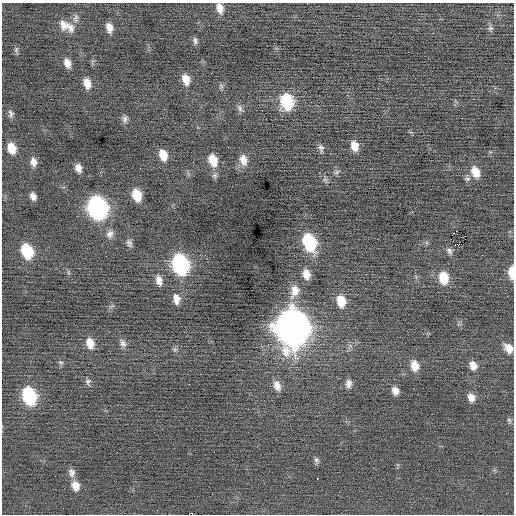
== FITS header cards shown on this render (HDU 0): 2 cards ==
NAXIS1  =                  512 / Axis length
NAXIS2  =                  512 / Axis length

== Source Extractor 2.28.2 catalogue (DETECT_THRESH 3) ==
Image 512 x 512 px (HDU 0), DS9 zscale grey, 1 PNG px = 1 image px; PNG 516 x 516 px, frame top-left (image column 1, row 512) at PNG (2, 3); no overlay
Background -0.0209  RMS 0.71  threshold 2.14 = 3 sigma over >= 5 px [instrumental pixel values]
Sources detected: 68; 1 with non-positive FLUX_AUTO (blend fragments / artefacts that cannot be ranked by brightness) is not listed; the other 67 listed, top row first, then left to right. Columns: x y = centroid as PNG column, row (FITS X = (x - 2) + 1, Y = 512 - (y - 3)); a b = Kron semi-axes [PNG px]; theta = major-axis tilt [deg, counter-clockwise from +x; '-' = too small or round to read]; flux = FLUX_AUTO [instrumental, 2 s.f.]
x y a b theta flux
220 8 13 8 -73 390
76 18 13 7 80 220
63 25 14 9 -75 400
70 27 16 9 -62 370
109 28 11 7 -75 370
490 28 8 7 - 130
195 41 10 5 -82 140
16 50 9 6 72 98
67 63 11 7 -70 340
186 79 12 8 -74 510
87 83 11 7 -75 450
221 86 8 4 -53 94
287 101 13 10 -76 2800
240 108 10 6 -60 160
11 113 10 6 -71 150
125 119 10 7 -89 170
354 146 10 7 -73 460
12 148 10 7 -74 750
321 148 10 7 -76 160
163 155 12 8 -72 630
213 160 14 10 -73 780
243 160 14 10 -72 450
33 162 10 7 -80 290
78 168 8 6 -70 290
337 172 8 5 37 110
475 172 14 10 -68 640
137 195 10 7 -73 1000
33 196 7 5 -70 230
97 208 14 11 -72 13000
299 230 2 2 - 330
110 234 11 9 64 260
309 242 13 9 -69 4000
129 243 10 7 -70 160
458 245 7 3 3 700
27 251 12 9 -70 2000
449 251 10 7 -52 160
180 264 13 10 -73 7900
511 273 12 5 -89 670
306 274 11 8 -80 460
444 278 13 10 -82 980
159 280 12 8 -75 320
295 291 19 11 73 650
176 299 13 8 -80 360
341 301 13 9 -77 840
292 327 17 14 -81 73000
90 343 13 9 -75 540
123 343 11 8 -63 220
508 348 12 9 -50 430
175 349 6 5 - 95
61 362 7 4 -18 83
473 365 10 8 -68 370
415 366 12 9 -80 530
88 382 9 7 -83 140
348 383 10 7 -88 250
277 386 13 8 -69 370
395 391 9 7 -73 310
29 396 13 9 -72 4400
471 397 10 7 -66 330
509 420 8 5 -59 84
306 445 2 2 - 23
117 452 2 2 - 29
316 460 8 7 - 120
72 473 12 8 -84 240
317 478 2 2 - 240
75 486 11 9 -73 460
506 493 3 2 - 52
212 494 2 2 - 52
At the frame edge (FLAGS 8, measured only in part): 3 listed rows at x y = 220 8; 511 273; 508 348
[1 non-positive-flux detection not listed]